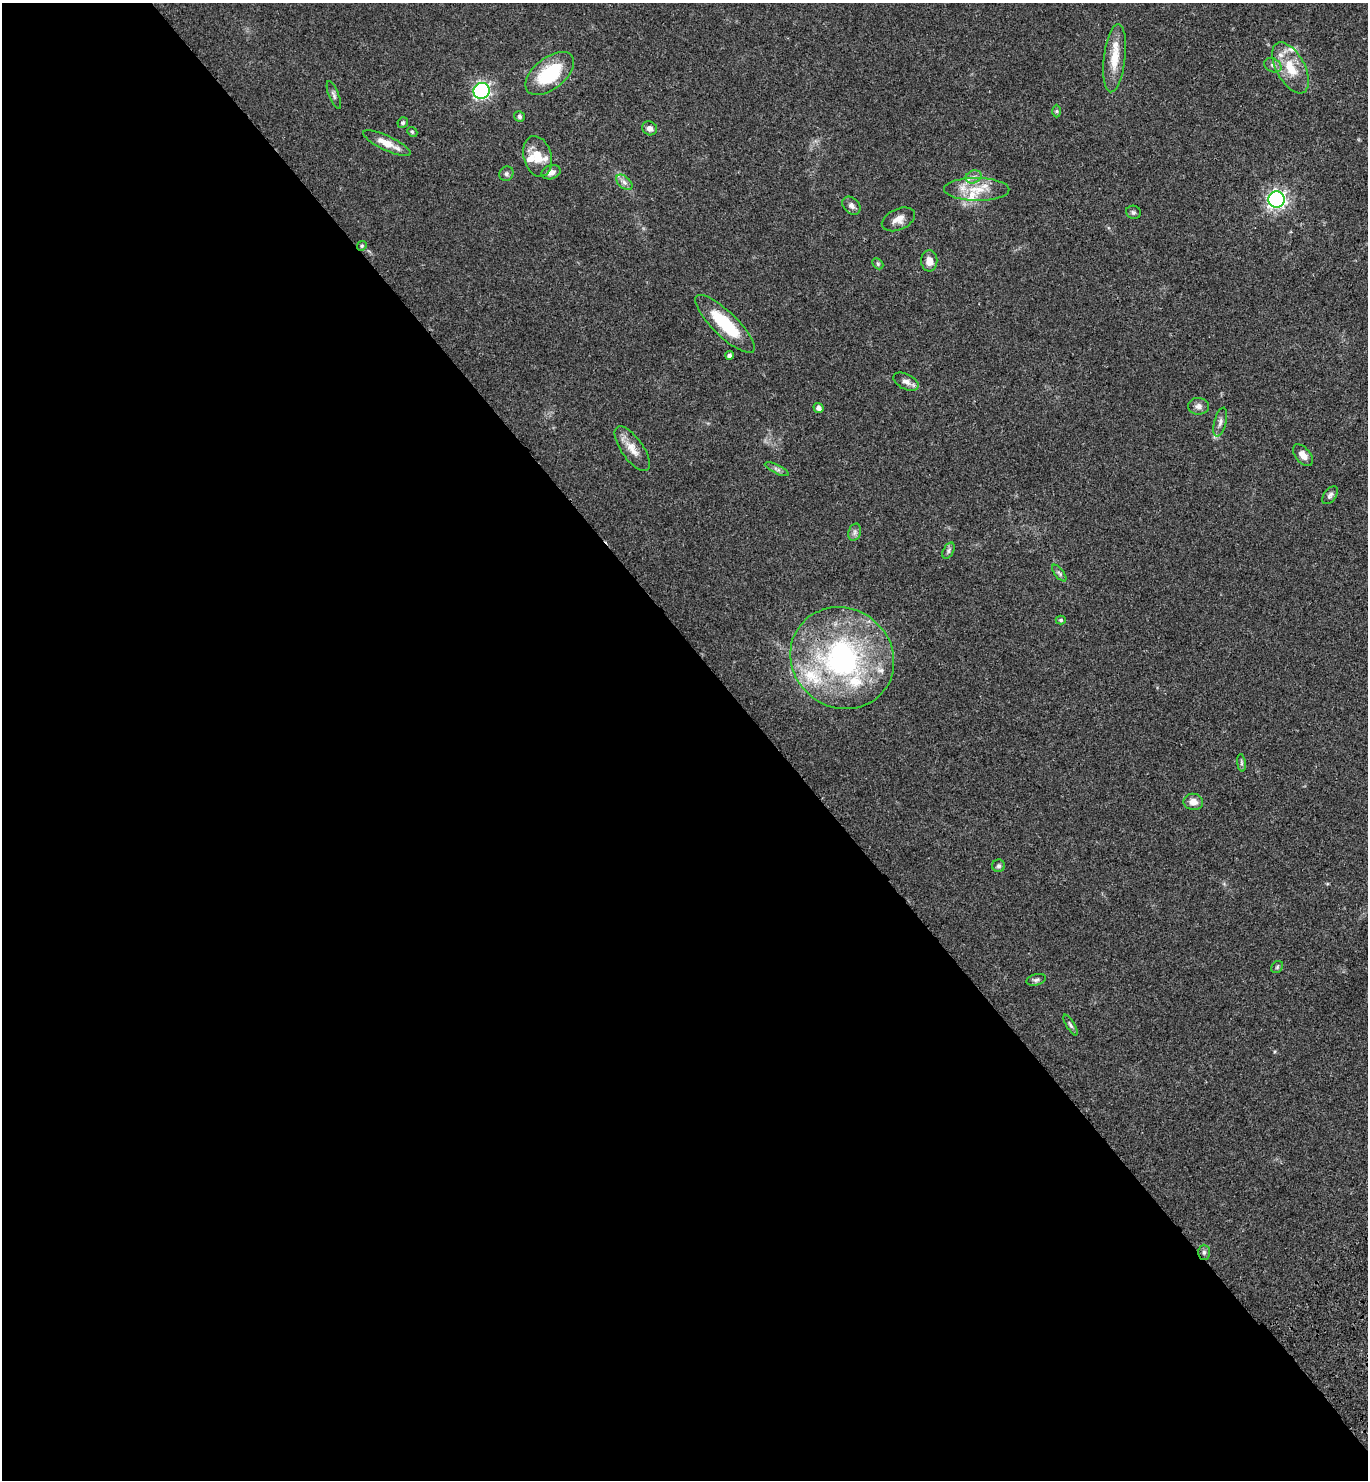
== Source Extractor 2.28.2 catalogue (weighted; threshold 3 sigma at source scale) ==
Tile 9 of 4 x 4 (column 1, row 3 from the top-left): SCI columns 245-1610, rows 1580-3057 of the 6096 x 6112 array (HDU 1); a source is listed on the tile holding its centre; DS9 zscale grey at full resolution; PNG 1370 x 1482 px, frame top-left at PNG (2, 3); each listed source drawn as its Kron ellipse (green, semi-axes under 4 px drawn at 4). Shown black and unused: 56% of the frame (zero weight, under 3 of 4 exposures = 6% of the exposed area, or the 3 px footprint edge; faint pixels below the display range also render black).
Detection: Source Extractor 2.28.2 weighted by HDU 2 'WHT'; one run over the whole footprint, this tile lists its part. Background 0.047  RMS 0.0053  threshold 0.024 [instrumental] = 3 sigma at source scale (4.5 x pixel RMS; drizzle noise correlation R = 1.50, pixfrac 1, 0.05/0.05 arcsec/px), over >= 5 px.
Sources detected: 56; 9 inside a brighter listed object's ellipse — not listed separately; the other 47 listed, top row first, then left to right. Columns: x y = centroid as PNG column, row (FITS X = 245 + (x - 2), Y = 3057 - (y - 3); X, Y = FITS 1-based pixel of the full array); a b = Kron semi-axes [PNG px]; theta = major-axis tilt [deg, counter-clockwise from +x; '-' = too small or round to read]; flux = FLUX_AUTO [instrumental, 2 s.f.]
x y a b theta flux
1115 58 34 10 83 11
1273 65 9 6 -27 1.9
1290 68 28 14 -61 14
550 73 28 15 39 29
481 91 8 8 - 110
334 95 14 5 -69 1.7
1057 111 6 4 90 0.8
519 116 6 5 - 0.92
403 122 5 5 - 0.88
650 128 8 7 - 2.3
412 132 5 4 - 0.71
387 143 26 7 -25 7.3
537 156 21 14 -75 8.4
551 172 10 7 17 2.9
506 174 7 6 - 1.2
974 177 8 6 20 1.9
624 182 9 6 -42 2
977 189 32 11 0 12
1276 199 8 8 - 170
851 206 10 7 -45 2.2
1133 212 7 6 - 1.1
898 219 17 10 24 4.2
362 246 5 4 - 0.64
929 261 10 8 -88 4.2
878 264 6 4 -47 0.83
725 324 39 12 -44 23
729 355 4 4 - 1.1
906 382 13 7 -26 2.9
1198 406 10 8 -1 2.4
819 408 5 4 - 1.7
1220 422 15 6 75 2.3
632 449 26 11 -55 6.7
1303 455 13 7 -50 3.6
777 469 13 4 -25 1.4
1330 495 10 6 53 1.6
855 532 9 6 73 1.6
949 551 9 5 60 1.2
1059 573 10 4 -52 1.2
1061 620 5 4 - 0.78
842 658 53 49 -38 120
1241 763 9 4 -82 0.96
1193 802 10 8 -7 3.7
998 866 6 6 - 1.2
1277 967 6 5 - 0.89
1036 980 10 5 14 1.3
1070 1025 12 4 -59 1.2
1204 1252 7 6 - 1.2
Overlapping masked pixels (flux is a lower limit): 1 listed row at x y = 842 658